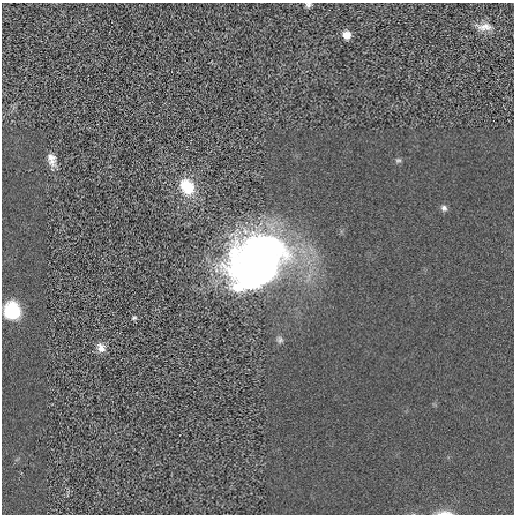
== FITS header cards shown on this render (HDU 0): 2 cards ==
NAXIS1  =                  512 / length of data axis 1
NAXIS2  =                  512 / length of data axis 2

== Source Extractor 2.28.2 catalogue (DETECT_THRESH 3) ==
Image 512 x 512 px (HDU 0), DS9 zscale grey, 1 PNG px = 1 image px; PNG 516 x 516 px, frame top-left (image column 1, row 512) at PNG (2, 3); no overlay
Background -4.01e-04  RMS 0.0064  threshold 0.0192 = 3 sigma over >= 5 px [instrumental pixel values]
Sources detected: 12; all 12 listed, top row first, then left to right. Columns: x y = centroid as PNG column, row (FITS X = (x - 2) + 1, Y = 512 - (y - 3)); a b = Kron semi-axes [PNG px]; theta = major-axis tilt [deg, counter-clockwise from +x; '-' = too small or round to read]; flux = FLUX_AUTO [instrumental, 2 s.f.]
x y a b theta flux
308 4 7 5 4 1.1
485 27 21 9 3 3.4
347 35 8 7 - 4.2
52 159 16 9 -74 3.7
398 160 9 4 0 0.8
187 187 22 16 -60 12
444 208 8 6 -50 1.3
257 261 58 46 49 250
12 310 18 17 - 14
134 318 7 4 13 0.66
101 347 13 8 -62 3
445 513 21 5 0 2.5
At the frame edge (FLAGS 8, measured only in part): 2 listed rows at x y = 308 4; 445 513